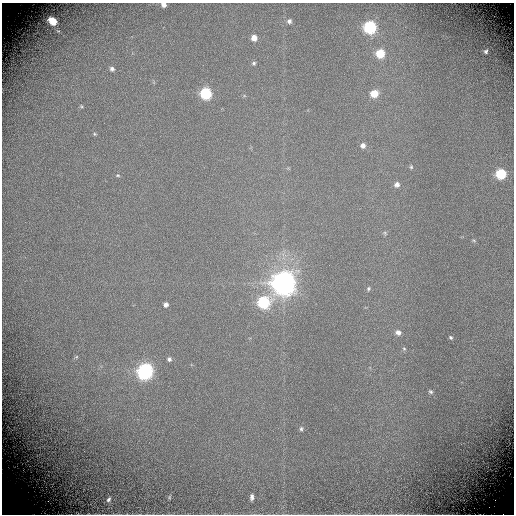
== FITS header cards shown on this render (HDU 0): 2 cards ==
NAXIS1  =                  512 / Required FITS header
NAXIS2  =                  512 / Required FITS header

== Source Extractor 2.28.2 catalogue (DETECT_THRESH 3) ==
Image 512 x 512 px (HDU 0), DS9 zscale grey, 1 PNG px = 1 image px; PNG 516 x 516 px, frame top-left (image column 1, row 512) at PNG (2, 3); no overlay
Background -0.995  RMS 0.41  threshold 1.23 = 3 sigma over >= 5 px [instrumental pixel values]
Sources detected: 35; all 35 listed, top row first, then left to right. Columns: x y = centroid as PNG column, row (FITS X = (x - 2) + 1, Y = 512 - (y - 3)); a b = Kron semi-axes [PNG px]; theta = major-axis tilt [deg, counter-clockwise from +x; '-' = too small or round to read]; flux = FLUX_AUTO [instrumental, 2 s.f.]
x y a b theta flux
164 5 6 5 - 110
52 21 7 5 -42 530
289 21 6 6 - 79
370 27 7 7 - 3900
254 38 5 5 - 210
486 51 6 5 - 67
380 54 6 6 - 920
254 63 5 4 - 51
112 69 6 6 - 90
205 93 6 6 - 2800
374 94 6 6 - 570
81 106 5 4 - 37
94 134 5 4 - 34
363 145 6 6 - 140
411 167 5 4 - 38
501 174 7 6 - 1600
118 175 6 4 -2 36
397 185 6 6 - 110
385 233 7 4 -46 43
474 240 6 4 -20 36
283 283 8 8 - 41000
368 289 7 5 68 52
263 302 7 7 - 3000
166 305 5 5 - 110
398 332 7 6 - 150
451 337 6 4 -44 43
404 349 6 5 - 44
76 357 6 4 43 38
169 359 6 6 - 80
145 371 8 7 - 9300
431 392 7 5 -42 58
301 429 5 5 - 52
169 497 7 4 80 43
252 497 7 4 86 100
109 499 6 4 59 64
At the frame edge (FLAGS 8, measured only in part): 1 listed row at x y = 164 5